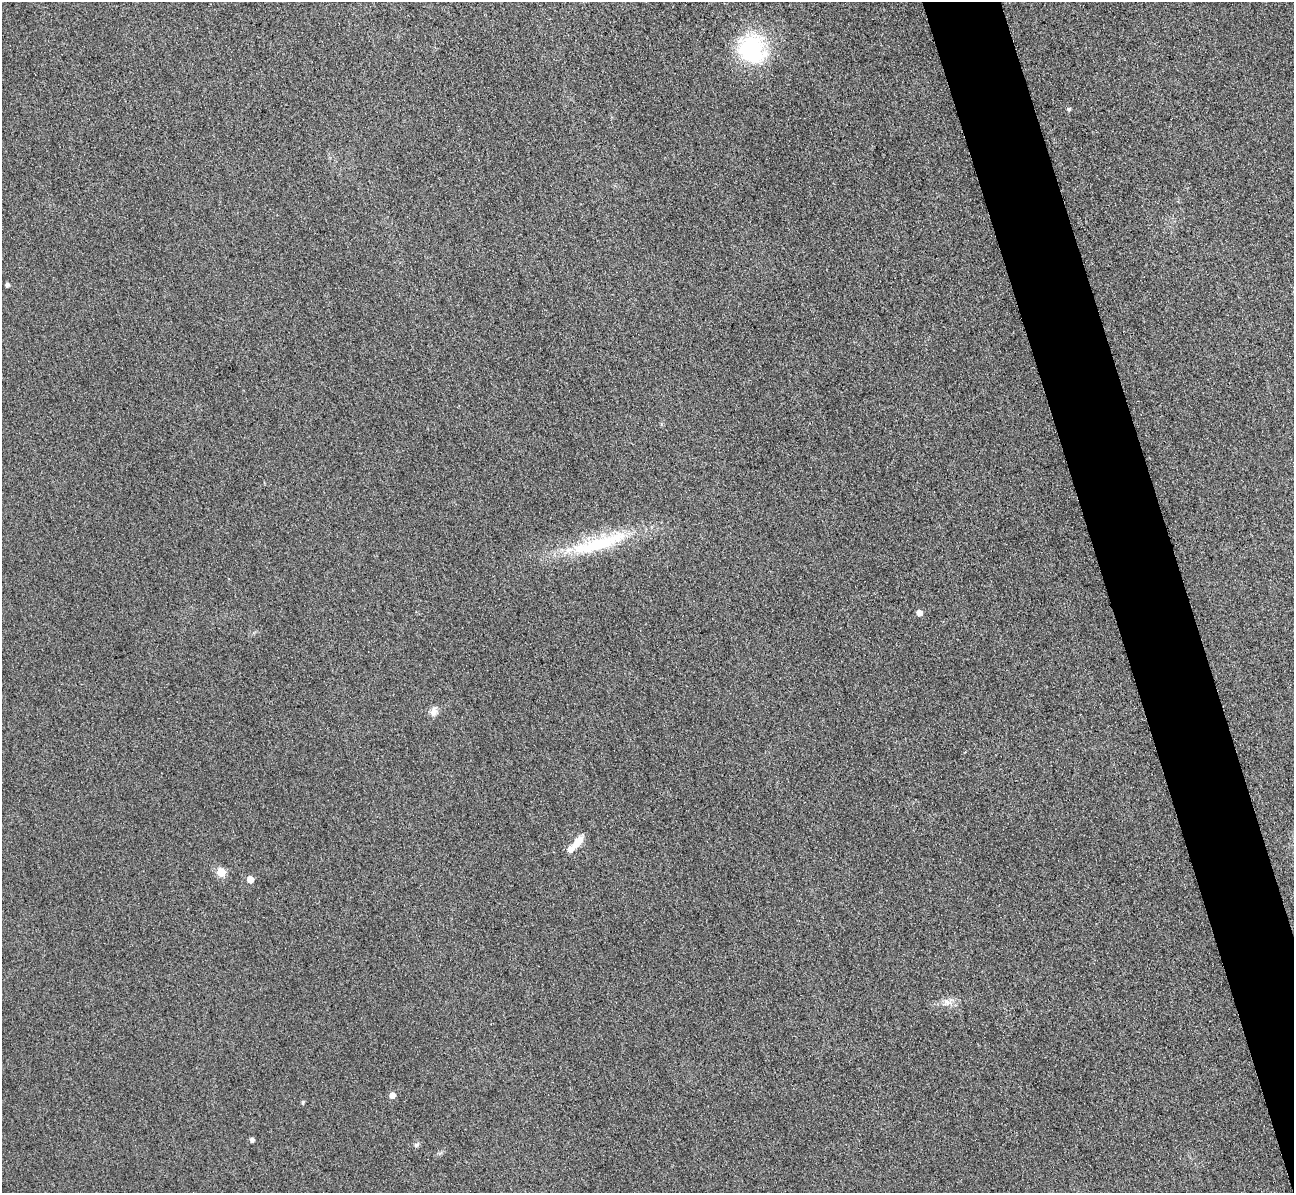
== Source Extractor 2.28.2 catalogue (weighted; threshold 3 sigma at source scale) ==
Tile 6 of 4 x 4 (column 2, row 2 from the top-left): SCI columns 1321-2612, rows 2542-3732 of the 5225 x 5207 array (HDU 1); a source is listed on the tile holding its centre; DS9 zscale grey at full resolution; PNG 1296 x 1195 px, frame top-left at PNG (2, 2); no overlay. Shown black and unused: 5% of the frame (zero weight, under 3 of 4 exposures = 3% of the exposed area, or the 3 px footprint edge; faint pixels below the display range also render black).
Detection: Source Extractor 2.28.2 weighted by HDU 2 'WHT'; one run over the whole footprint, this tile lists its part. Background 0.315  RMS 0.024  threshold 0.108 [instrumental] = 3 sigma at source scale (4.5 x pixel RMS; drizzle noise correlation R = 1.50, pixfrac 1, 0.05/0.05 arcsec/px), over >= 5 px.
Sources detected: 15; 1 inside a brighter listed object's ellipse — not listed separately; the other 14 listed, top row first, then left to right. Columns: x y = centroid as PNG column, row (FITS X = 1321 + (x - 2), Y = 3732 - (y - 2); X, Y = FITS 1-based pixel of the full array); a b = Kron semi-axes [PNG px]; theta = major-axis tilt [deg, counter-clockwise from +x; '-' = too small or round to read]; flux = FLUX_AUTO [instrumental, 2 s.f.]
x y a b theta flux
752 49 38 34 -66 190
1069 109 5 4 - 4.4
7 285 4 4 - 6.3
599 543 89 17 17 190
919 613 5 4 - 22
433 712 12 9 72 13
577 843 18 8 49 27
221 872 5 5 - 77
250 879 5 5 - 32
948 1002 13 6 -10 14
392 1095 5 5 - 22
303 1102 4 3 - 3.8
252 1140 4 4 - 8.7
416 1145 8 5 36 4.7